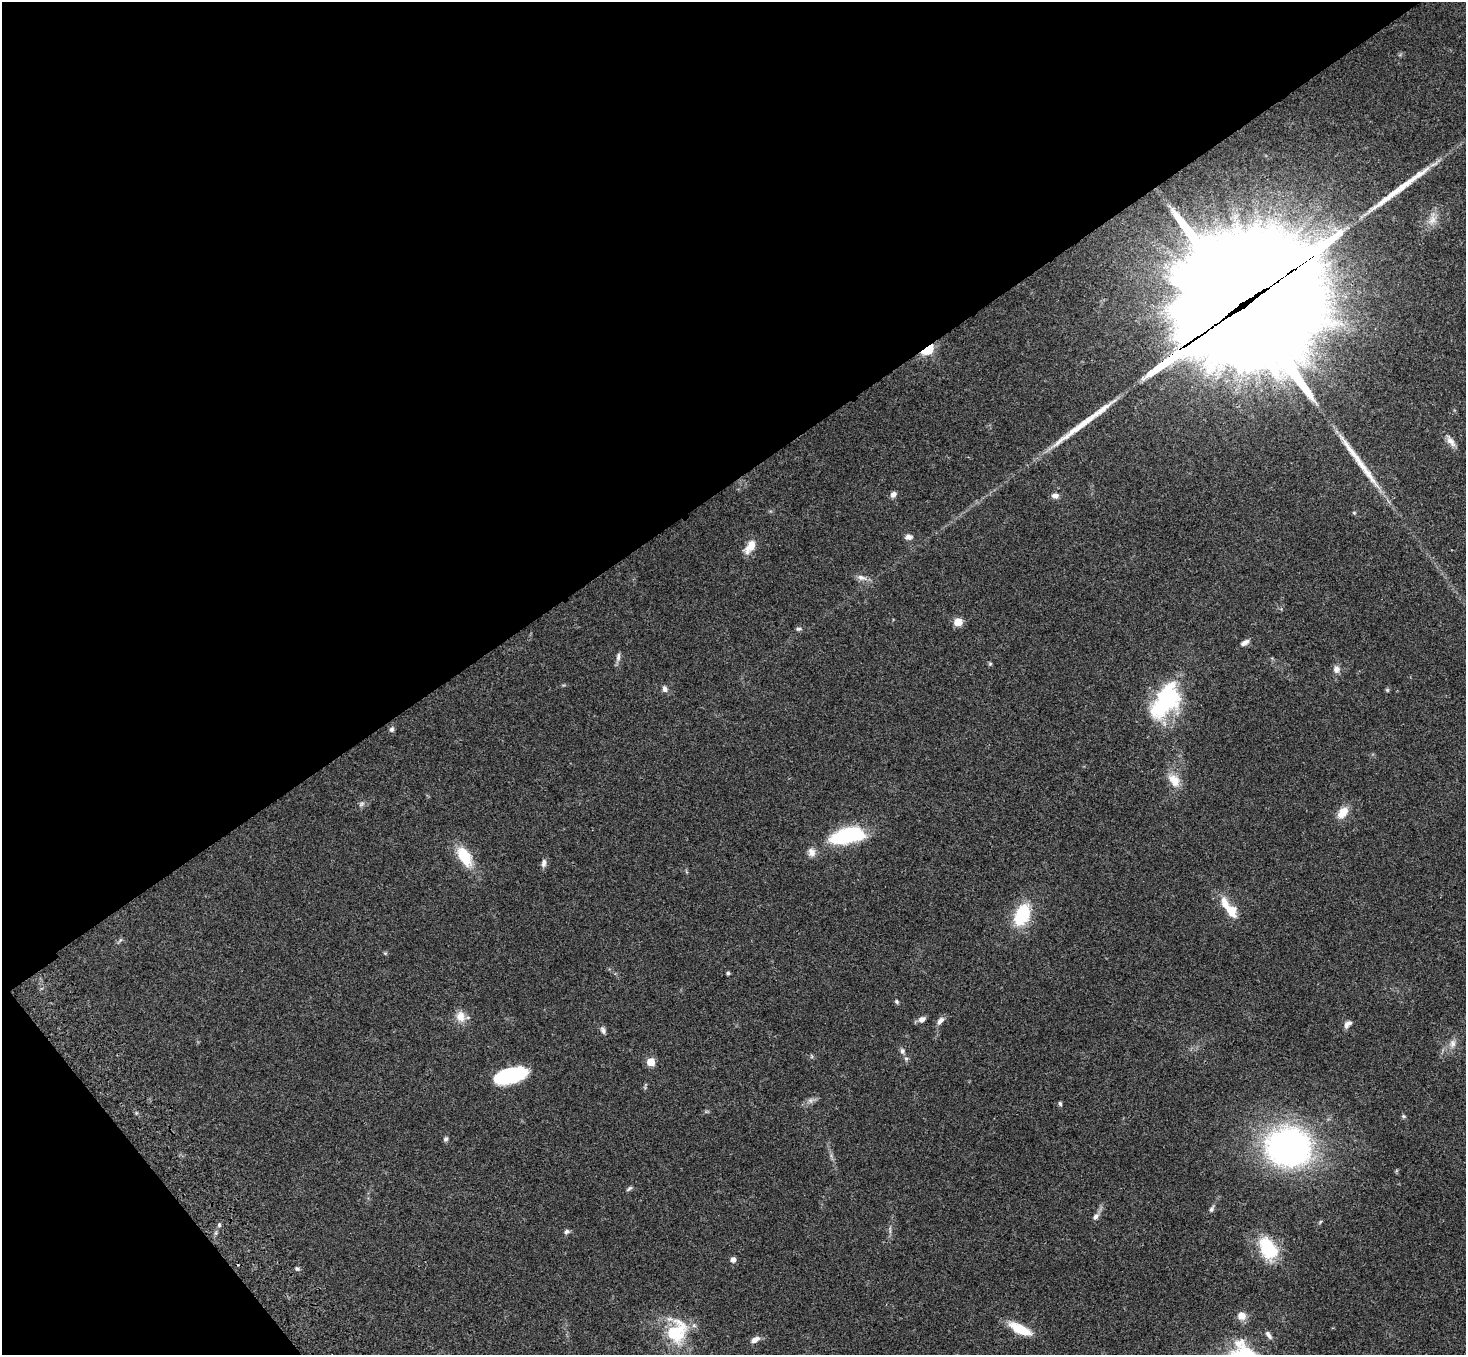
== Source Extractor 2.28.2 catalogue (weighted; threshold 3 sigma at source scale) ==
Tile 5 of 4 x 4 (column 1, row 2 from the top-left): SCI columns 108-1571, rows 3084-4436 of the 6068 x 6028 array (HDU 1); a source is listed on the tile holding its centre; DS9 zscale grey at full resolution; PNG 1468 x 1357 px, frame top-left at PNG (2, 2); no overlay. Shown black and unused: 38% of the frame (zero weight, under 3 of 4 exposures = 6% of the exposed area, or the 3 px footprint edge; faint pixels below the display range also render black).
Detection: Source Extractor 2.28.2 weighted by HDU 2 'WHT'; one run over the whole footprint, this tile lists its part. Background 0.0472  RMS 0.0054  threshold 0.0241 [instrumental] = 3 sigma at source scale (4.5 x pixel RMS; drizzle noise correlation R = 1.50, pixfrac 1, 0.05/0.05 arcsec/px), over >= 5 px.
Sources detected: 68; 1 too faint to see at this stretch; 1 inside a brighter object's white glare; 5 long thin detections or spike segments (spike, bleed or trail) — not listed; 2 inside a brighter listed object's ellipse — not listed separately; the other 59 listed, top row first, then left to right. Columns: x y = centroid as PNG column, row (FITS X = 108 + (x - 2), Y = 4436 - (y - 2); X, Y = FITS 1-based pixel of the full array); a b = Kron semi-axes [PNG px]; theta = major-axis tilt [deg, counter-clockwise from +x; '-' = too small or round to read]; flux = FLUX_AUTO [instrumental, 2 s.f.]
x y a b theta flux
1419 174 39 8 35 11
1432 220 14 9 56 4.7
1244 305 50 46 -26 20000
927 349 9 5 34 46
1450 441 19 7 -54 3.5
893 494 7 6 - 2.2
1055 496 9 6 0 2.1
1354 513 5 3 - 0.5
908 537 8 6 7 2.5
750 546 17 9 54 6.8
862 578 15 7 -16 3
958 622 5 5 - 14
799 629 8 5 7 1
1245 643 11 5 31 2.3
618 657 13 5 86 1.8
990 664 5 5 - 0.65
1336 669 8 7 - 2.9
665 689 8 6 -78 2
1387 690 5 5 - 0.68
1166 701 43 23 56 53
392 729 7 6 - 1.3
1174 780 20 13 -50 7.5
361 804 9 5 28 1.4
1343 812 15 10 48 6.7
847 835 35 15 12 45
811 852 11 9 -76 3.3
464 856 21 11 -60 18
544 863 11 6 81 2
1225 904 27 10 -59 8.4
1022 914 24 14 66 25
728 973 4 4 - 0.83
897 1002 6 5 - 0.83
461 1017 15 12 -72 5.5
922 1019 9 6 35 2.5
940 1021 11 6 50 2.5
1348 1024 11 6 42 2.3
603 1030 10 7 -63 1.7
1452 1043 11 8 86 2.8
902 1051 8 7 - 1.6
651 1062 5 5 - 14
510 1075 32 14 15 35
1060 1104 6 5 - 0.94
1403 1116 5 5 - 0.75
446 1139 7 5 58 1.1
1289 1147 34 30 0 190
629 1188 9 4 37 1
1212 1209 9 6 61 1.3
1096 1217 9 6 57 2
219 1225 5 5 - 0.92
890 1230 12 2 90 1.1
567 1231 8 6 33 1.3
1268 1246 24 20 -45 24
733 1260 6 5 - 2.4
297 1269 6 4 -46 0.97
1241 1316 10 9 - 4.5
1020 1329 26 9 -26 13
677 1332 33 25 66 28
1269 1335 12 5 -55 1.8
755 1340 12 6 30 3.2
Overlapping masked pixels (flux is a lower limit): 2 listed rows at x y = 1244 305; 927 349